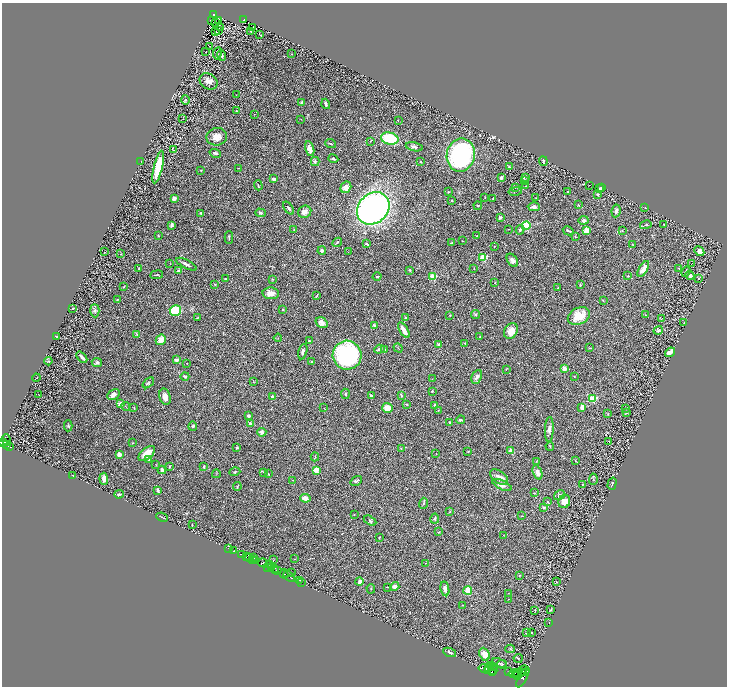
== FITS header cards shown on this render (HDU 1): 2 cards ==
NAXIS1  =                 1449
NAXIS2  =                 1368

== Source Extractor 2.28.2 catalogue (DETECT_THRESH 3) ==
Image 1449 x 1368 px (HDU 1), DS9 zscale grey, zoomed out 1/2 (1 PNG px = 2 x 2 image px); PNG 729 x 688 px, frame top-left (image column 1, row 1367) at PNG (2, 3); each listed source drawn as its Kron ellipse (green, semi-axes under 4 px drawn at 4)
Background 0.395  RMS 0.028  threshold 0.0837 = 3 sigma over >= 5 px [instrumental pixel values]
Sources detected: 360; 37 cannot appear on this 1/2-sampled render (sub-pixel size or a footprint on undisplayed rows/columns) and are neither listed nor drawn; the other 323 listed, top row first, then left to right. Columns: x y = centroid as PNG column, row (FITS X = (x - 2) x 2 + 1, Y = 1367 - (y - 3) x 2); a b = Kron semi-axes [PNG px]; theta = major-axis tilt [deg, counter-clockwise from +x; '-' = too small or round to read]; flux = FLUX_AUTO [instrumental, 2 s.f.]
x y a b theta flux
213 14 3 2 - 88
244 19 3 3 - 69
211 20 2 1 - 0.82
218 21 2 1 - 4.6
215 22 2 1 - 1.1
221 27 2 1 - 1.5
253 27 2 1 - 1.5
218 31 2 1 - 53
251 31 4 2 - 3.7
216 32 2 2 - 1.5
260 35 2 2 - 1.7
209 46 2 1 - 1
206 52 2 1 - 40
217 53 6 2 81 4.5
292 54 2 1 - 1.8
222 55 5 3 - 6.3
209 81 9 7 -35 31
236 95 2 1 - 1.2
185 100 4 3 - 5.8
302 103 4 3 - 5.8
326 104 5 3 - 12
236 111 3 2 - 2.4
254 114 2 1 - 1.3
183 119 2 1 - 1.3
301 119 2 1 - 1.4
398 121 3 2 - 2
217 137 10 8 11 45
390 139 9 6 -13 210
370 141 2 2 - 1.9
331 144 5 2 - 6.3
414 147 9 3 -12 12
310 149 8 4 -76 34
173 150 2 1 - 1.6
215 153 6 3 -15 15
461 155 16 14 79 750
333 159 5 3 - 8.5
141 161 2 1 - 1.5
543 161 5 2 - 7.4
315 162 4 4 - 8.6
421 162 2 2 - 2.8
158 167 17 4 77 150
509 167 3 3 - 3.4
239 168 2 2 - 2.5
201 170 2 2 - 1.8
525 177 3 2 - 3.3
501 178 3 2 - 17
274 179 3 3 - 19
524 180 3 3 - 6.9
258 185 5 2 - 4.2
589 185 2 1 - 1.9
525 186 2 1 - 2
346 187 6 5 - 34
516 187 4 2 - 3.3
602 187 3 2 - 3.6
599 189 3 3 - 5.8
515 191 7 2 12 4.8
449 192 3 2 - 4.2
568 192 2 2 - 2.6
598 194 3 3 - 7.7
485 197 3 2 - 2.4
174 198 2 2 - 65
493 198 4 2 - 2.2
536 198 2 1 - 1.4
452 200 3 3 - 3.7
578 205 3 2 - 5.5
478 206 4 2 - 4.2
534 207 6 4 -2 13
645 207 2 2 - 2.2
289 208 7 3 -52 10
373 208 18 14 44 2100
616 211 6 4 82 17
305 212 7 6 - 27
201 213 3 3 - 7.7
260 213 5 4 - 9.2
500 218 4 2 - 11
584 220 5 4 - 11
664 224 2 2 - 2.4
171 225 4 3 - 15
646 225 6 3 14 7.4
526 226 4 4 - 190
508 229 3 2 - 2
294 230 2 2 - 2.2
520 230 5 3 - 10
587 230 3 2 - 230
622 230 3 2 - 2.9
568 231 5 3 - 9.5
159 236 3 2 - 3.8
477 236 3 2 - 2.2
575 237 4 3 - 3.7
229 238 6 3 88 6.9
462 241 2 1 - 1.5
337 242 5 2 - 7.4
452 243 2 2 - 7.2
367 244 4 2 - 6.4
632 244 3 2 - 3
494 247 2 1 - 2
322 251 4 4 - 18
699 251 5 4 - 23
105 252 3 1 - 1.8
348 252 2 1 - 1.2
121 254 3 2 - 2
483 257 3 3 - 270
512 260 7 5 -58 20
691 263 2 1 - 31
170 264 2 1 - 1.4
186 264 11 3 -27 16
678 268 2 1 - 1.8
139 269 3 3 - 4.3
474 269 2 2 - 1.8
643 269 9 4 58 42
410 270 3 2 - 6.4
178 271 4 2 - 8.2
686 271 5 3 - 7.2
157 275 6 2 7 5
690 275 5 3 - 21
377 276 4 3 - 5.2
628 276 2 2 - 3
433 277 3 2 - 240
226 279 2 1 - 3.2
273 279 2 2 - 6.7
698 279 2 2 - 1.7
495 283 2 2 - 7
215 284 3 2 - 3.3
580 284 4 2 - 4
124 286 4 3 - 4.3
558 288 2 2 - 1.8
271 293 8 6 -3 41
317 295 3 2 - 5.8
117 300 2 2 - 2.9
603 301 3 2 - 2.3
72 308 2 2 - 1.8
283 309 3 2 - 2.9
175 310 6 5 - 250
95 311 7 4 -87 10
476 314 5 4 - 7.8
450 315 2 1 - 3.1
645 315 2 1 - 1.5
579 316 12 8 25 110
198 317 3 2 - 3.1
406 318 2 2 - 7.8
661 319 3 2 - 2.8
321 323 6 5 - 18
684 323 3 2 - 2.2
374 325 3 3 - 10
404 330 8 3 -58 40
658 330 5 3 - 8.7
511 331 8 6 55 50
137 334 3 3 - 4
56 336 3 2 - 3.3
480 337 3 3 - 3.7
278 338 4 1 - 2.7
161 340 5 5 - 37
310 341 3 2 - 5.2
465 343 2 2 - 8.5
439 344 3 2 - 5.7
398 348 5 1 - 3.6
589 348 3 2 - 4.2
379 349 5 3 - 7.8
385 350 3 3 - 12
303 352 8 3 76 19
670 352 5 3 - 48
347 355 14 14 - 700
82 357 6 2 -48 20
176 360 4 3 - 12
48 361 4 3 - 5
311 362 2 2 - 16
97 363 5 4 - 12
187 363 2 2 - 3.4
564 368 2 2 - 88
506 369 2 2 - 2.4
185 376 4 2 - 10
574 376 2 2 - 3.2
477 377 7 4 64 20
36 378 4 1 - 3.4
432 379 2 2 - 1.5
253 382 2 2 - 1.9
148 383 6 3 41 6
432 391 3 2 - 3.9
39 394 2 1 - 1.1
345 394 5 3 - 6.3
114 395 6 4 30 22
401 395 4 2 - 5.1
371 396 3 3 - 14
165 397 8 5 -74 30
273 397 2 2 - 52
592 399 3 3 - 380
120 404 2 2 - 83
406 404 4 3 - 3.9
435 405 3 3 - 6.4
126 407 4 2 - 3.5
582 407 4 2 - 42
134 408 3 2 - 1.7
324 408 2 2 - 1.8
388 408 5 5 - 65
625 408 4 2 - 2.5
438 410 2 1 - 1.7
627 413 3 3 - 6.8
608 414 3 3 - 4.6
248 416 3 2 - 13
461 420 4 3 - 11
450 422 2 2 - 3.5
250 423 3 3 - 13
68 426 5 4 - 6.5
193 426 5 4 - 6.5
549 429 12 4 87 21
262 432 5 4 - 21
6 440 6 4 -84 820
609 441 2 1 - 1.6
3 442 2 2 - 750
132 443 3 2 - 2.1
7 445 2 2 - 250
9 446 3 2 - 220
550 446 4 2 - 4.2
237 448 3 2 - 6.2
401 449 2 2 - 1.9
468 451 2 2 - 3.2
511 451 2 2 - 110
147 453 10 5 39 65
436 453 2 2 - 2.1
119 455 3 2 - 73
315 457 4 2 - 3.5
149 460 3 3 - 5.5
536 461 3 2 - 2
576 461 3 2 - 2.8
156 464 3 2 - 2.1
170 466 4 2 - 3.4
204 466 3 2 - 7
162 470 4 3 - 15
316 470 3 2 - 190
235 472 5 3 - 6.4
263 472 3 2 - 2.7
537 472 7 4 -68 28
216 474 4 2 - 3.1
269 474 3 2 - 2.4
73 476 3 2 - 1.9
499 477 10 6 -36 35
104 479 6 3 -84 22
593 479 5 3 - 5.3
293 480 3 2 - 2
356 481 6 3 35 8
583 484 2 1 - 1.3
612 484 6 3 74 8.1
502 485 10 4 -24 22
237 486 4 2 - 5.9
158 490 3 2 - 11
535 493 3 2 - 2
119 494 5 2 - 9.6
559 495 6 4 32 11
305 498 5 4 - 27
564 501 7 6 - 48
547 502 3 3 - 4
423 503 5 3 - 6.9
544 507 3 2 - 8.7
450 512 3 2 - 2
354 515 2 2 - 2.9
522 516 2 2 - 2.3
162 517 6 2 -23 4.7
435 519 5 4 - 7.9
370 521 7 4 -30 8.2
192 524 2 2 - 2.1
439 532 4 2 - 2.5
503 535 2 2 - 1.7
379 537 3 2 - 3.4
229 549 2 1 - 25
234 551 2 2 - 68
242 555 3 2 - 750
247 557 3 2 - 100
250 558 3 1 - 100
254 558 3 1 - 230
295 559 2 2 - 2.1
252 560 4 1 - 65
273 560 3 2 - 2.4
255 561 2 1 - 540
263 563 5 3 - 880
425 563 2 2 - 1.9
269 564 3 2 - 490
267 567 3 2 - 510
271 567 2 2 - 300
275 568 4 2 - 800
276 570 3 1 - 420
278 570 2 2 - 420
292 573 2 1 - 1.3
284 574 5 2 - 470
520 575 3 3 - 4.7
289 577 7 3 -39 420
299 581 3 1 - 50
359 582 4 3 - 19
556 582 3 2 - 3.7
301 583 2 1 - 24
387 587 4 2 - 4.1
395 587 5 4 - 12
371 589 5 2 - 3
445 589 7 4 -79 24
468 590 4 3 - 53
508 593 2 1 - 1.6
508 599 2 1 - 1.6
462 605 2 2 - 2.4
551 609 4 3 - 5.8
535 610 2 1 - 2.1
549 622 2 1 - 1.6
531 632 2 2 - 4.7
527 633 3 2 - 5
510 649 5 3 - 5.7
450 652 7 3 -22 9.3
485 654 7 5 -66 50
518 658 4 2 - 3.8
499 663 7 3 -23 11
502 664 5 3 - 5.8
491 666 3 2 - 1900
493 667 3 1 - 1700
485 668 6 4 -10 8600
489 668 3 2 - 1500
495 668 3 2 - 1100
493 670 4 3 - 2700
488 671 3 2 - 1800
509 672 2 1 - 250
521 672 8 3 40 3600
523 672 3 2 - 1600
492 673 3 2 - 1700
514 673 5 2 - 4400
516 675 3 2 - 2000
518 676 3 2 - 1700
523 677 11 3 62 4500
At the frame edge (FLAGS 8, measured only in part): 1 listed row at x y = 3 442
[37 sub-pixel or undisplayed-footprint detections neither listed nor drawn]